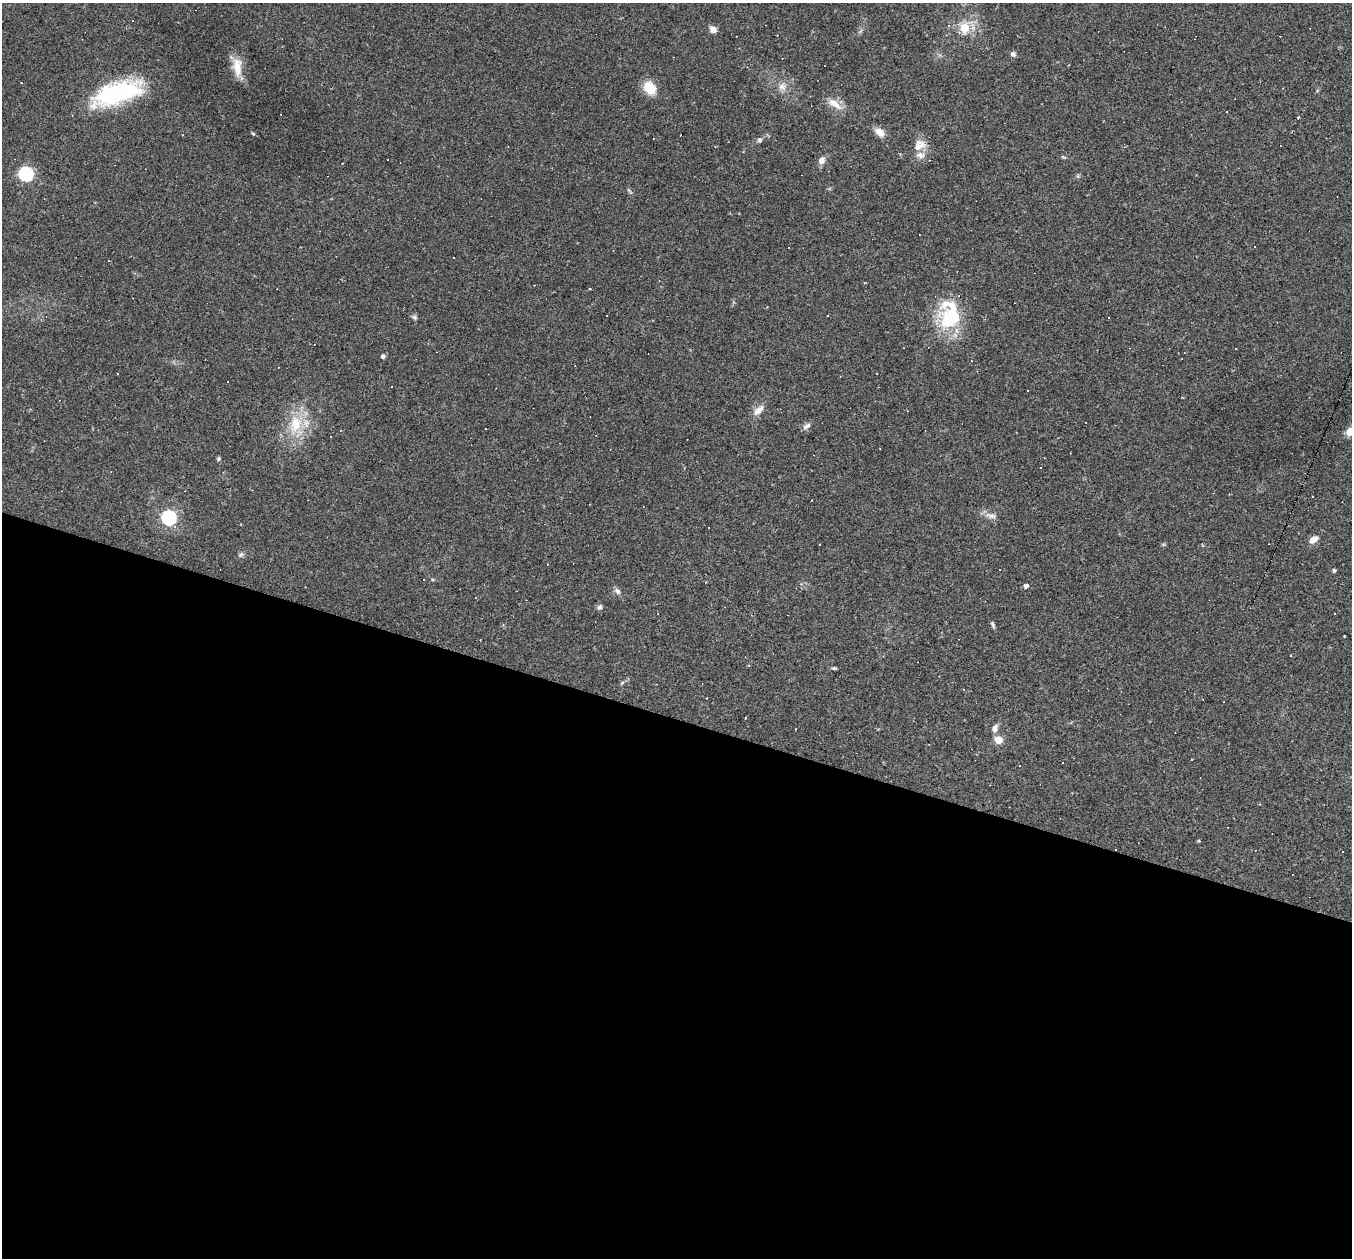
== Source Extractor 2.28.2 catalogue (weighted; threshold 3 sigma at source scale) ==
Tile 14 of 4 x 4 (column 2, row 4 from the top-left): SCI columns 1351-2700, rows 262-1517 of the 5399 x 5416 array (HDU 1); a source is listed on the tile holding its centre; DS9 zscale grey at full resolution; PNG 1354 x 1260 px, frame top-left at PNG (2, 3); no overlay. Shown black and unused: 43% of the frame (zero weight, under 2 of 3 exposures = <1% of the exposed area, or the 3 px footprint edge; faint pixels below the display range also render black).
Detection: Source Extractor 2.28.2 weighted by HDU 2 'WHT'; one run over the whole footprint, this tile lists its part. Background 0.0351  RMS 0.0048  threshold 0.0214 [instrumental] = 3 sigma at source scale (4.5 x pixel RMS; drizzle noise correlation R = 1.50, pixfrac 1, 0.05/0.05 arcsec/px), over >= 5 px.
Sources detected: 93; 1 inside a brighter object's white glare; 37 cosmic-ray / hot-pixel residue — not listed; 1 inside a brighter listed object's ellipse — not listed separately; the other 54 listed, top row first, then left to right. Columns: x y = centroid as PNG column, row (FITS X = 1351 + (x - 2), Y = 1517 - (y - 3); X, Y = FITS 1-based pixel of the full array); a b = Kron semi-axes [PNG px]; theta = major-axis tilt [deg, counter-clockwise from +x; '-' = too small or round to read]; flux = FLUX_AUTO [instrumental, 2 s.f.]
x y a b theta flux
965 28 7 6 - 13
713 29 7 6 - 3
1013 54 7 6 - 1.3
237 67 25 12 -84 7.8
21 83 3 2 - 0.67
782 87 12 9 -31 3.2
649 88 14 11 -54 10
112 94 57 22 11 49
835 104 22 9 -35 5.4
1298 118 3 3 - 1.2
880 132 11 8 -36 4.7
253 134 4 4 - 0.49
759 140 7 6 - 1.1
919 145 17 13 43 5.9
1064 157 7 4 -15 0.62
822 160 8 7 - 2.9
26 174 6 6 - 85
630 191 11 3 -41 0.63
589 288 3 2 - 0.43
949 316 35 23 86 33
415 317 7 5 -45 0.99
1108 318 3 2 - 0.34
1235 348 3 2 - 0.42
383 356 4 4 - 1.5
392 386 3 2 - 0.45
758 410 18 8 44 3.7
296 424 29 18 76 17
807 426 10 6 33 1.9
1350 432 8 7 - 4.6
331 436 3 2 - 0.62
218 459 5 5 - 0.76
1040 467 2 2 - 0.45
812 500 3 2 - 0.58
991 516 16 7 -11 2.8
169 518 7 6 - 100
1314 539 11 7 37 3.8
819 544 3 3 - 0.62
241 555 8 6 68 1.1
1334 570 5 3 - 0.69
1026 586 5 4 - 1.7
617 591 10 7 -44 1.7
599 607 8 6 64 1.2
1334 613 2 2 - 0.28
503 625 4 4 - 0.47
993 625 9 4 -68 0.95
1290 655 3 2 - 0.67
749 666 3 3 - 0.43
834 668 6 4 -15 0.74
622 683 6 4 20 0.65
706 698 3 2 - 0.25
745 718 3 2 - 0.39
995 728 10 7 65 2.3
796 729 3 2 - 0.4
998 740 5 5 - 15
Isophote crosses this tile's border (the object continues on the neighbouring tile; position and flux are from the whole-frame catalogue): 1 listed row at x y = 1350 432